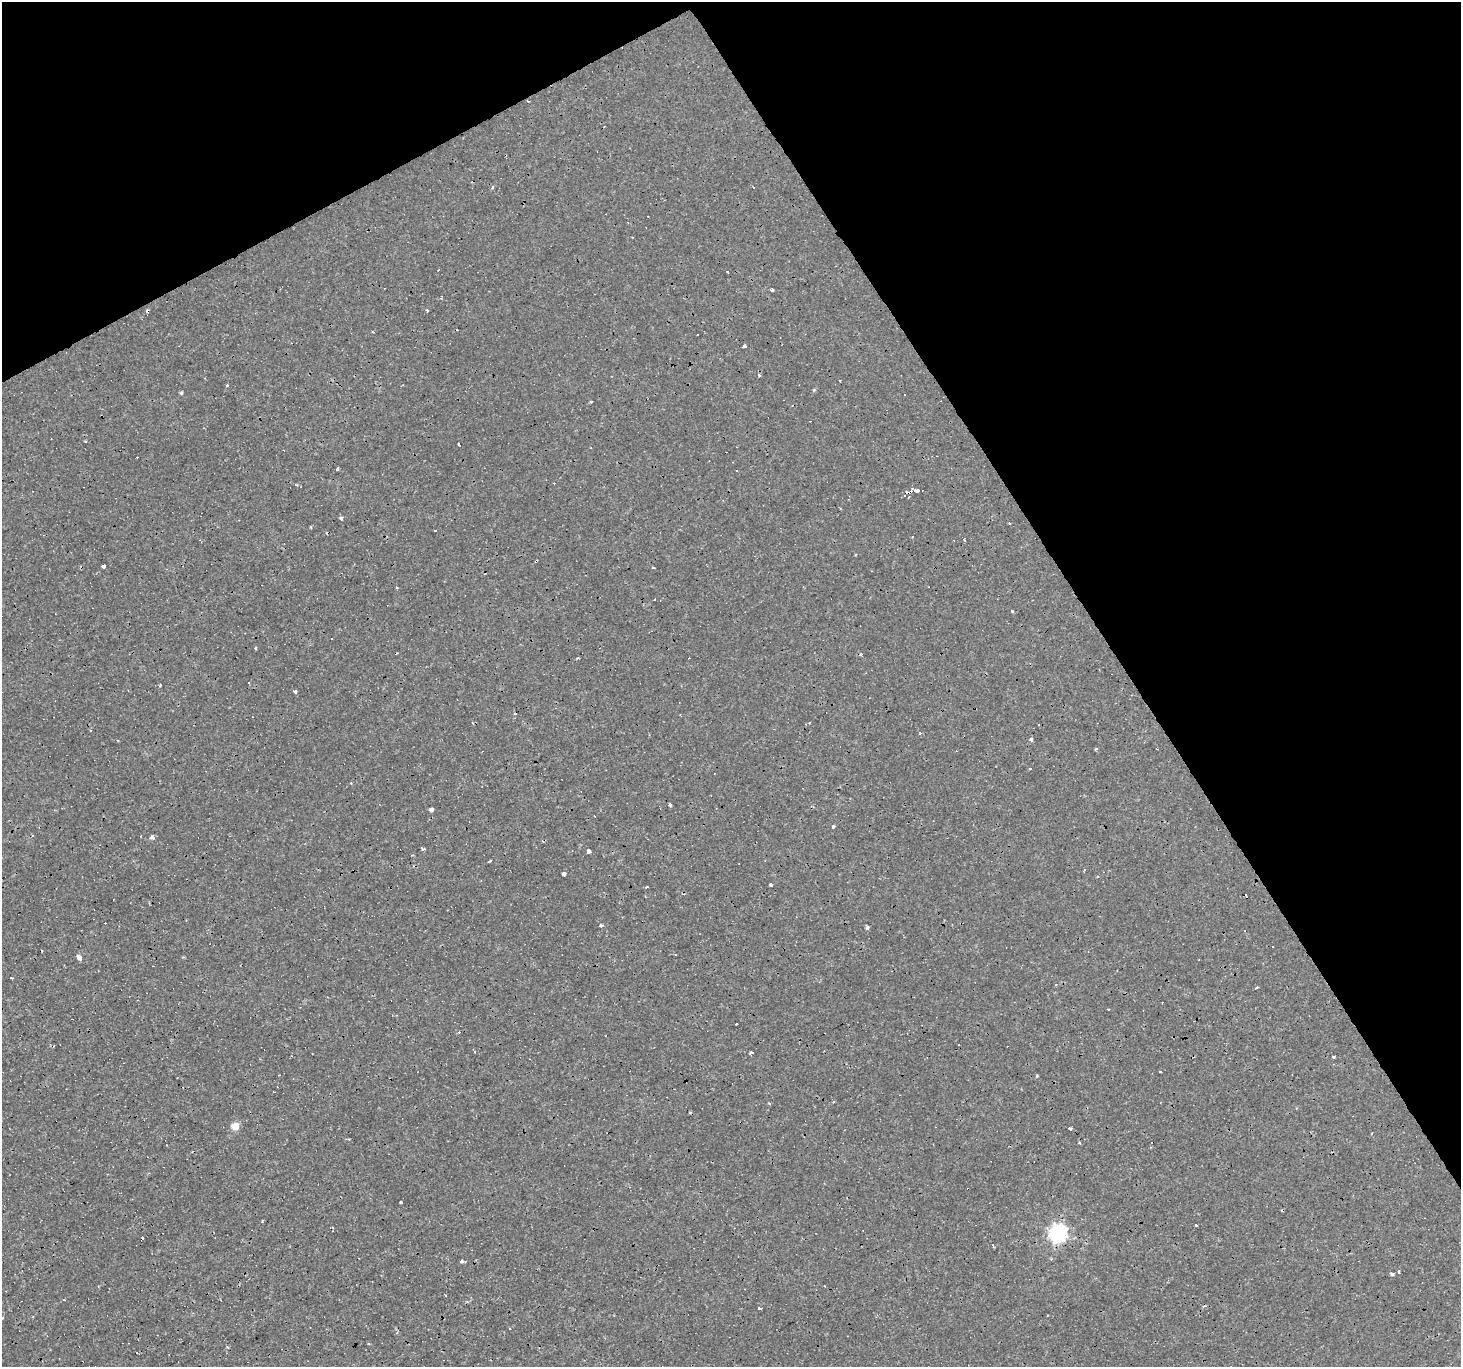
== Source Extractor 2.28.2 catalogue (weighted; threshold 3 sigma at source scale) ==
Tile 3 of 4 x 4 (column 3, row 1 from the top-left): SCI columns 2919-4377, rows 4203-5567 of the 5836 x 5734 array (HDU 1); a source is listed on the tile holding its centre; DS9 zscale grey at full resolution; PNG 1463 x 1369 px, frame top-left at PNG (2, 2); no overlay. Shown black and unused: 30% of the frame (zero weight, under 3 of 4 exposures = <1% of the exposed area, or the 3 px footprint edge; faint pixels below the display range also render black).
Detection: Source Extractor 2.28.2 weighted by HDU 2 'WHT'; one run over the whole footprint, this tile lists its part. Background 8.11e-04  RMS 8.8e-04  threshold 0.00394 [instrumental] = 3 sigma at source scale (4.5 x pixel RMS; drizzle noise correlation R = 1.50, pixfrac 1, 0.0396/0.0396 arcsec/px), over >= 5 px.
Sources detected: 115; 53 cosmic-ray / hot-pixel residue — not listed; the other 62 listed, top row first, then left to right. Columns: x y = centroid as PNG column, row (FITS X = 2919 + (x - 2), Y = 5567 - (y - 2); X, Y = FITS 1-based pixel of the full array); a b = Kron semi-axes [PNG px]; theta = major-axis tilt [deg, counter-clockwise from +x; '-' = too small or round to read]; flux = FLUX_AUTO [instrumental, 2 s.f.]
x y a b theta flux
528 101 4 2 - 0.061
753 187 3 3 - 0.37
772 290 3 3 - 0.2
427 310 3 3 - 0.17
698 334 3 3 - 0.29
744 346 3 3 - 0.72
759 375 3 3 - 0.37
840 380 3 3 - 0.37
228 385 3 3 - 0.5
814 390 5 4 - 0.089
181 393 4 4 - 0.13
591 401 3 3 - 0.26
459 444 3 3 - 0.54
338 468 3 3 - 0.65
297 485 4 4 - 0.096
914 490 5 3 - 5200
905 495 3 3 - 110
341 518 3 3 - 0.87
435 530 3 2 - 0.07
965 540 4 2 - 0.084
103 566 3 3 - 1.8
653 568 4 2 - 0.09
1012 611 4 3 - 0.076
255 648 3 3 - 0.61
861 654 3 3 - 0.38
578 658 3 3 - 0.41
160 685 3 3 - 0.31
295 691 3 3 - 0.4
1031 739 4 3 - 0.53
1096 749 3 3 - 0.17
669 804 3 3 - 0.74
431 809 4 4 - 0.26
594 816 3 2 - 0.052
833 827 4 3 - 0.15
152 837 4 3 - 16
423 849 4 3 - 0.33
589 851 4 3 - 0.75
489 861 5 2 - 0.19
1084 870 3 2 - 0.16
564 874 3 3 - 3.4
770 885 3 3 - 0.49
646 887 3 3 - 0.39
601 925 3 3 - 0.3
867 928 4 3 - 0.23
1272 946 3 3 - 0.89
79 957 4 3 - 4
11 978 3 3 - 0.72
1257 988 3 3 - 0.6
737 1024 3 3 - 0.83
751 1053 4 3 - 0.21
1333 1057 3 3 - 0.73
1037 1076 4 4 - 0.11
235 1126 5 5 - 2
1070 1128 3 3 - 1.9
1079 1142 3 3 - 0.58
401 1202 3 2 - 0.096
1196 1225 3 2 - 0.086
1058 1233 7 7 - 32
462 1261 4 3 - 0.46
1398 1272 3 2 - 0.17
1392 1274 4 3 - 0.3
759 1308 3 3 - 0.36
Overlapping masked pixels (flux is a lower limit): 2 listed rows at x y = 528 101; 914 490